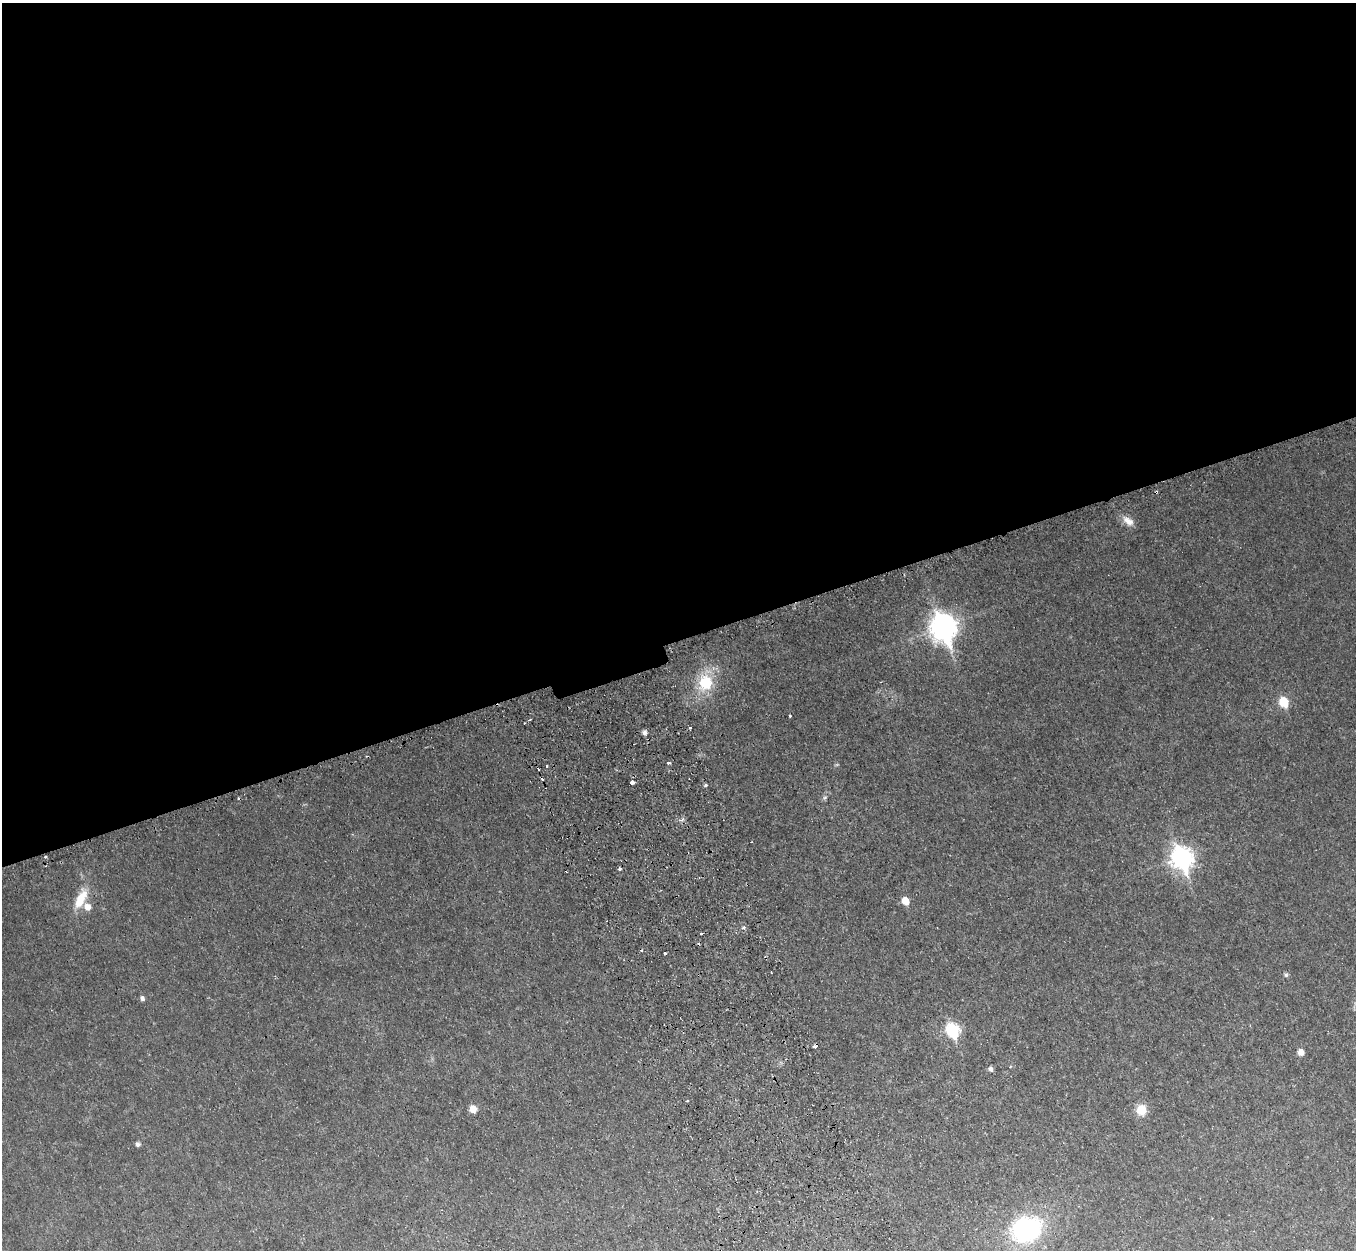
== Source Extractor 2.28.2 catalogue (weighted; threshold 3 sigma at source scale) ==
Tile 2 of 4 x 4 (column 2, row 1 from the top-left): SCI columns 1420-2773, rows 4050-5297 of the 5544 x 5478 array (HDU 1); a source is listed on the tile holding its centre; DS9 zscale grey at full resolution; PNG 1358 x 1252 px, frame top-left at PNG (2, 3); no overlay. Shown black and unused: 51% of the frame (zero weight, under 2 of 3 exposures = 4% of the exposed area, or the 3 px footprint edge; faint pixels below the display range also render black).
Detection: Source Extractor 2.28.2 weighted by HDU 2 'WHT'; one run over the whole footprint, this tile lists its part. Background 0.0525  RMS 0.0098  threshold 0.0443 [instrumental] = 3 sigma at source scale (4.5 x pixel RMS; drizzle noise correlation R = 1.50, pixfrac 1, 0.05/0.05 arcsec/px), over >= 5 px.
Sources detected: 43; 10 cosmic-ray / hot-pixel residue — not listed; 1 inside a brighter listed object's ellipse — not listed separately; the other 32 listed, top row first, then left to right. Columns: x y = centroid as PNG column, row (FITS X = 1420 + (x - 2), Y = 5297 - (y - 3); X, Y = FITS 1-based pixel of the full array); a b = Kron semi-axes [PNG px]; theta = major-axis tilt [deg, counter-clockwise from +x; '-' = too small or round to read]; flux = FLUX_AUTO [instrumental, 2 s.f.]
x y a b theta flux
1156 492 4 3 - 1.4
1128 521 17 9 -37 8.4
944 627 11 9 -72 910
705 683 22 18 78 36
1284 702 6 6 - 41
790 716 3 3 - 1.4
529 720 4 2 - 0.95
689 728 3 3 - 2.3
645 732 5 5 - 3.5
669 763 4 3 - 1.6
547 766 3 3 - 2.1
632 783 4 3 - 8.5
706 785 5 4 - 1.3
825 797 6 4 19 1.5
45 856 3 3 - 3.1
1182 858 10 8 -69 520
620 869 3 3 - 4.2
81 899 28 11 62 21
905 901 6 5 - 16
744 927 3 3 - 5.3
701 934 3 3 - 2.7
665 953 3 3 - 3.5
1286 975 6 5 - 1.9
142 998 5 5 - 3
952 1030 8 6 -62 120
1301 1052 6 6 - 6.3
1010 1067 4 3 - 0.99
991 1069 6 5 - 2.6
473 1109 7 6 - 10
1142 1110 9 8 - 20
138 1144 6 5 - 2.4
1026 1229 27 22 18 130
Overlapping masked pixels (flux is a lower limit): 2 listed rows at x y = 1156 492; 45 856